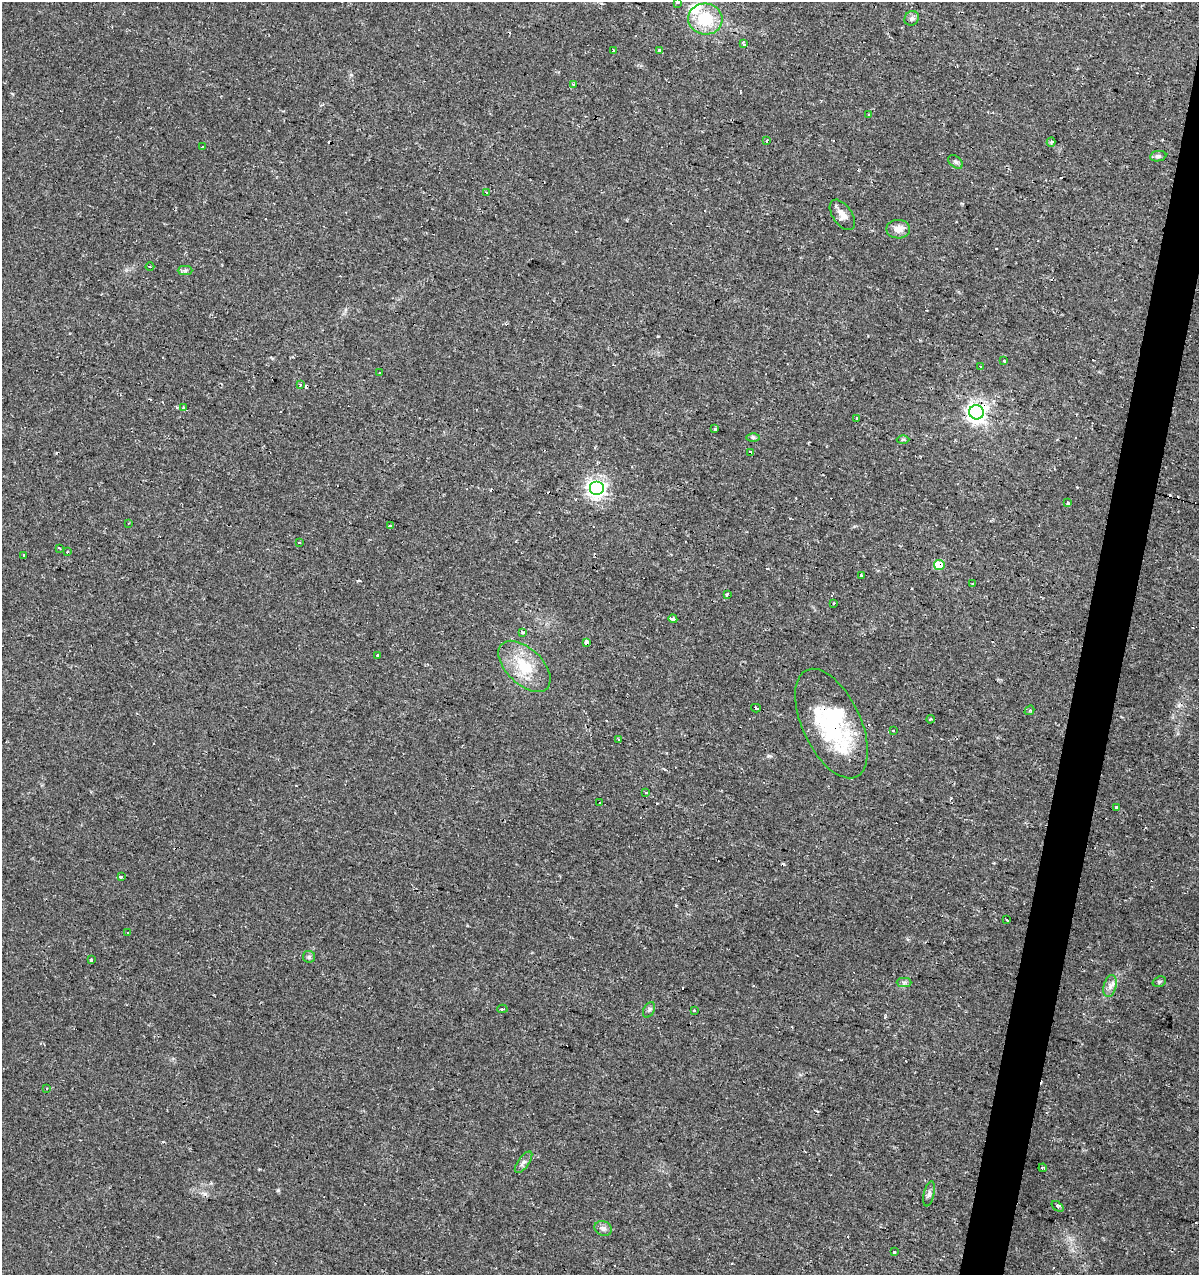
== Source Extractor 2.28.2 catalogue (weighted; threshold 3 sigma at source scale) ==
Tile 10 of 4 x 4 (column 2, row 3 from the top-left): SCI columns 1414-2610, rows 1279-2551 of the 5283 x 5098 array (HDU 1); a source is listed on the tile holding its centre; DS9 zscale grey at full resolution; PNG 1201 x 1277 px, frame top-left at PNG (2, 2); each listed source drawn as its Kron ellipse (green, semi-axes under 4 px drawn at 4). Shown black and unused: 3% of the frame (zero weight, under 2 of 3 exposures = <1% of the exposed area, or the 3 px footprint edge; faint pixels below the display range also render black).
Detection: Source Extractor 2.28.2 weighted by HDU 2 'WHT'; one run over the whole footprint, this tile lists its part. Background 0.0208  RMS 0.0036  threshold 0.016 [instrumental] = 3 sigma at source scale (4.5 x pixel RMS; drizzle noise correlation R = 1.50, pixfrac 1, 0.0396/0.0396 arcsec/px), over >= 5 px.
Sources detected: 113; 36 cosmic-ray / hot-pixel residue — neither listed nor drawn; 3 inside a brighter listed object's ellipse — not listed separately; the other 74 listed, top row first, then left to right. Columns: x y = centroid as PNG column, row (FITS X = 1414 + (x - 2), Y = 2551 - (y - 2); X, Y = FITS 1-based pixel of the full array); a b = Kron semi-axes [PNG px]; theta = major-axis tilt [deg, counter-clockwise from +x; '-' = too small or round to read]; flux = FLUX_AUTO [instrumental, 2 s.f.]
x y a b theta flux
677 3 3 3 - 0.82
912 18 8 6 47 1.1
705 19 17 15 -5 14
744 44 3 3 - 8.9
613 50 3 3 - 1.9
659 51 3 3 - 2.1
573 84 3 3 - 1
868 115 3 3 - 0.7
766 141 4 3 - 0.59
1051 142 4 4 - 0.47
202 147 3 3 - 1.4
1158 156 8 5 8 0.92
956 162 8 5 -40 0.84
487 193 3 3 - 1
842 215 17 9 -55 3
898 229 12 9 -1 2.9
150 267 4 3 - 0.41
185 270 7 4 1 0.72
1003 361 3 3 - 1.4
980 366 2 2 - 0.32
380 373 3 3 - 0.76
300 385 3 3 - 2.7
183 407 4 2 - 0.37
977 412 7 7 - 210
857 419 3 3 - 0.84
715 429 3 3 - 6.9
753 437 6 4 -1 0.56
903 439 6 4 -1 0.5
750 453 4 3 - 2.6
596 489 7 7 - 160
1068 503 3 3 - 1
128 523 3 2 - 0.38
391 526 4 3 - 1.4
299 543 3 2 - 0.51
60 548 3 3 - 1.9
67 552 3 2 - 0.33
23 555 4 3 - 2.1
939 565 5 5 - 9.9
862 575 3 3 - 0.94
973 584 2 2 - 0.39
727 594 4 3 - 16
834 603 2 2 - 0.32
673 619 4 3 - 2.9
522 632 3 3 - 2.5
586 643 4 4 - 6
377 656 3 3 - 3.4
524 666 32 18 -44 12
756 708 5 3 - 7.6
1029 710 5 4 - 0.65
930 719 4 3 - 0.46
831 723 59 29 -65 38
893 731 3 2 - 0.43
619 740 3 2 - 0.39
645 792 4 2 - 0.41
600 802 3 3 - 0.65
1116 808 3 3 - 4.1
121 877 3 3 - 2.5
1007 920 3 3 - 1.4
127 933 3 3 - 1.7
309 957 6 6 - 0.73
91 960 3 3 - 1.5
904 982 7 4 -1 0.79
1159 982 7 5 18 0.6
1110 986 11 6 75 1.7
502 1009 5 2 - 1.3
649 1010 8 5 65 0.79
695 1011 3 3 - 1.4
47 1089 3 3 - 1.8
524 1162 13 5 54 1.3
1043 1168 4 2 - 0.49
929 1194 13 5 77 1.1
1058 1206 6 4 -38 0.68
603 1228 9 7 -23 1.2
895 1251 3 3 - 6.8
Overlapping masked pixels (flux is a lower limit): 7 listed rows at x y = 977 412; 750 453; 939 565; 673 619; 586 643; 756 708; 831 723
Isophote crosses this tile's border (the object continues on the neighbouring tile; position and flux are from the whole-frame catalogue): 1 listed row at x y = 677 3
Unlisted compact peaks at least as high as the median listed source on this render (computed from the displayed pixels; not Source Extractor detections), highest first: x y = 278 1190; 769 756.